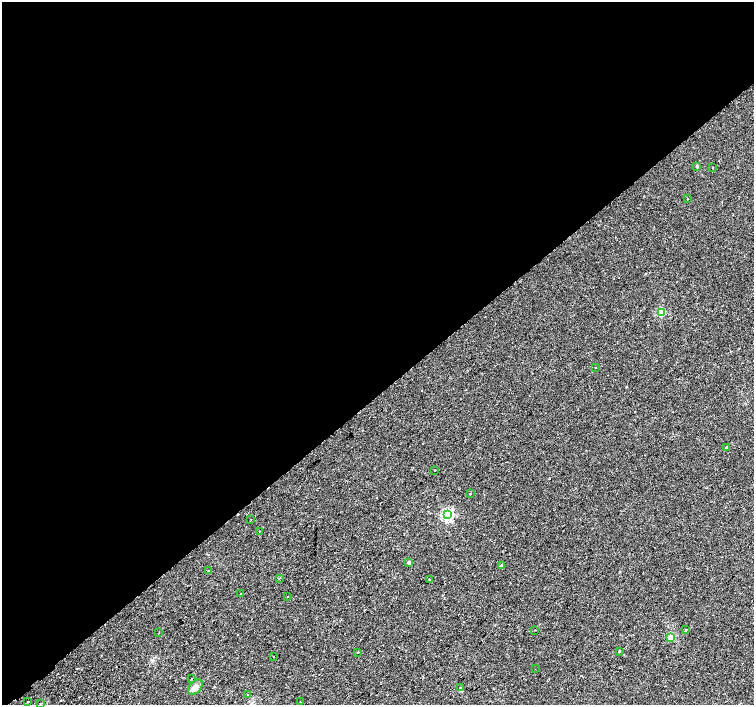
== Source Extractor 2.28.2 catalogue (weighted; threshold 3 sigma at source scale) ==
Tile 2 of 4 x 4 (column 2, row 1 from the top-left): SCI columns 1555-3057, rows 4469-5873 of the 6109 x 6061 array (HDU 1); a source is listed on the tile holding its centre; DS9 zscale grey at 2 x 2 block average (1 PNG px = mean of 2 x 2 image px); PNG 756 x 707 px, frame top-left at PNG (2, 2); each listed source drawn as its Kron ellipse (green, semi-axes under 4 px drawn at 4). Shown black and unused: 56% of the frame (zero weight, under 2 of 3 exposures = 3% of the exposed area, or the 3 px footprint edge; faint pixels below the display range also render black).
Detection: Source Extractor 2.28.2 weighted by HDU 2 'WHT'; one run over the whole footprint, this tile lists its part. Background 0.0152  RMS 0.0034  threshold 0.0152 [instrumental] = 3 sigma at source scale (4.5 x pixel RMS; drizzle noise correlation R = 1.50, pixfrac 1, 0.0396/0.0396 arcsec/px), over >= 5 px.
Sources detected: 37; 4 cosmic-ray / hot-pixel residue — neither listed nor drawn; the other 33 listed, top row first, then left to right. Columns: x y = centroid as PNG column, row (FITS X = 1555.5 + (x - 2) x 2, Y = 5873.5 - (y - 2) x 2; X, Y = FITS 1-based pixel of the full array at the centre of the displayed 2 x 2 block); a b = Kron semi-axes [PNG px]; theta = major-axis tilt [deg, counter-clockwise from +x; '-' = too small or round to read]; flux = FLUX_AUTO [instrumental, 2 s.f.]
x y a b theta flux
697 166 3 3 - 1.1
713 167 2 2 - 0.77
687 199 2 2 - 0.34
661 312 3 3 - 36
596 368 2 2 - 2
726 447 3 2 - 0.73
435 470 2 2 - 0.7
470 494 2 2 - 2.7
448 515 4 4 - 120
251 519 2 2 - 0.33
259 531 2 2 - 0.37
409 563 3 2 - 3.8
501 566 3 3 - 2.3
208 571 2 2 - 1.5
279 578 2 2 - 0.87
429 580 2 2 - 0.42
241 593 2 2 - 0.57
288 597 2 2 - 0.78
535 630 2 2 - 0.34
685 630 2 2 - 0.57
159 633 2 2 - 0.54
671 638 3 3 - 10
619 651 2 2 - 1.5
358 652 2 2 - 1.5
274 656 2 2 - 0.47
535 669 2 2 - 0.26
191 679 2 2 - 2
195 687 9 5 48 3.8
461 687 2 2 - 2.3
247 694 2 2 - 1.9
28 702 2 2 - 2.4
300 702 2 2 - 0.76
41 703 2 2 - 0.41
Diffuse or blended objects may show on this block-average render without a row.